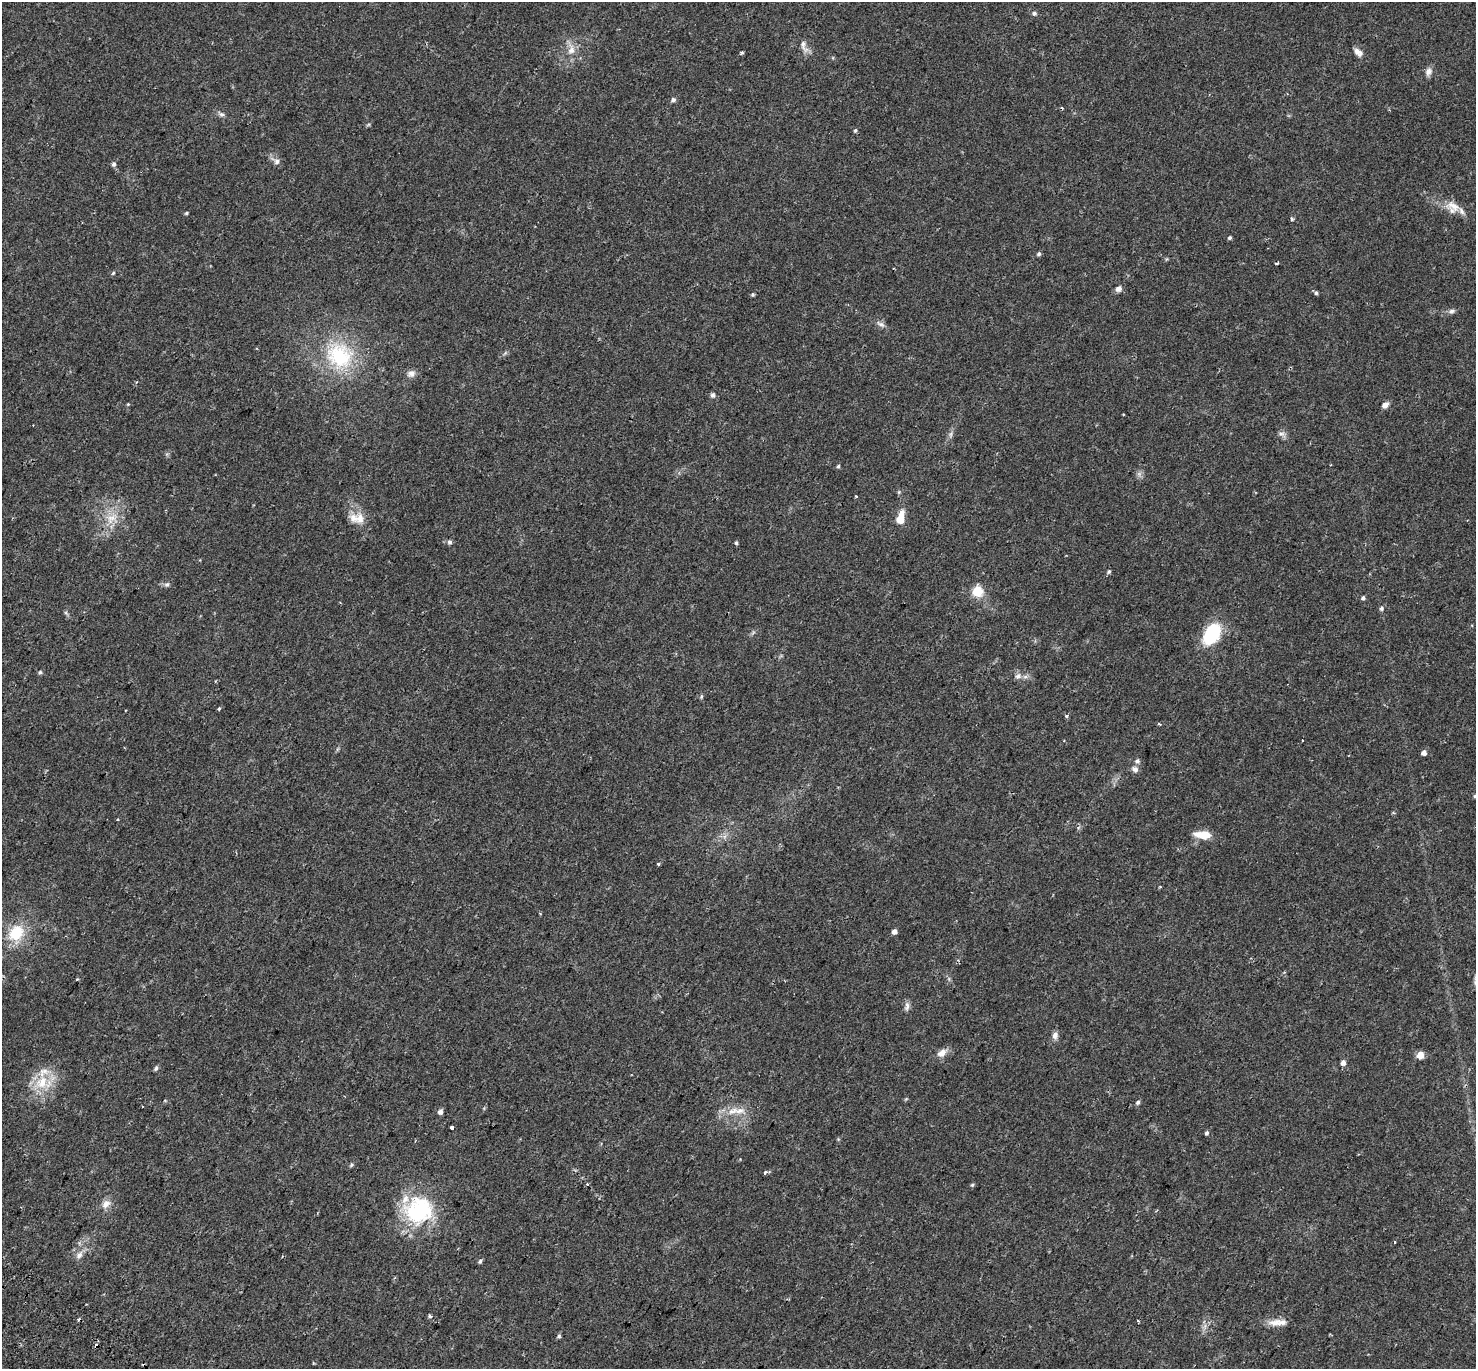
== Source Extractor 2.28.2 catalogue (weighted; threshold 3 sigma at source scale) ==
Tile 7 of 4 x 4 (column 3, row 2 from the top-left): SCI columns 3017-4490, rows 3025-4391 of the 6044 x 6110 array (HDU 1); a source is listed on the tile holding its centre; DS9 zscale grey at full resolution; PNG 1478 x 1371 px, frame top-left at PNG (2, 2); no overlay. Shown black and unused: <1% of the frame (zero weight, under 2 of 3 exposures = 5% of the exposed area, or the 3 px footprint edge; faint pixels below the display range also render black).
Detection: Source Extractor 2.28.2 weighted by HDU 2 'WHT'; one run over the whole footprint, this tile lists its part. Background 0.0254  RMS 0.0035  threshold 0.0156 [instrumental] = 3 sigma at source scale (4.5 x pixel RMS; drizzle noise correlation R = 1.50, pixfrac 1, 0.0396/0.0396 arcsec/px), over >= 5 px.
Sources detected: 102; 1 inside a brighter object's white glare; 6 cosmic-ray / hot-pixel residue — not listed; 5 inside a brighter listed object's ellipse — not listed separately; the other 90 listed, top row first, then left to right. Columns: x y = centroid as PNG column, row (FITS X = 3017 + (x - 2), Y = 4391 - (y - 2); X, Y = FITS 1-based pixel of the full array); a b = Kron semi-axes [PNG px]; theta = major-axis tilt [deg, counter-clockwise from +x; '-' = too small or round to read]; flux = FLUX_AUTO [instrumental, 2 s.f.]
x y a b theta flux
1034 13 6 5 - 0.78
804 46 21 8 -69 2.2
571 50 14 9 83 3.1
741 52 5 4 - 0.48
1358 52 13 7 -40 1.9
1428 72 11 8 63 1.7
673 100 5 5 - 0.98
221 114 9 6 -32 0.94
368 125 6 4 19 0.39
855 131 5 4 - 0.49
276 161 14 8 -35 1.5
114 164 6 5 - 0.82
1454 206 24 14 -12 4.6
186 213 5 3 - 0.41
1292 219 5 5 - 0.46
1230 238 5 4 - 0.55
1039 254 5 5 - 0.61
1276 263 5 2 - 0.32
113 273 5 5 - 0.41
1119 289 7 6 - 1.5
1316 293 5 4 - 0.57
753 294 4 4 - 0.47
1452 311 9 6 16 0.99
881 324 14 6 -29 1.3
339 356 42 36 -42 26
411 374 11 8 25 1.6
136 382 4 3 - 0.49
713 395 7 6 - 0.79
128 404 5 4 - 0.31
1385 405 9 6 49 1.5
950 434 9 4 81 0.85
1282 434 10 7 -1 1.2
838 466 5 4 - 0.49
856 496 3 3 - 0.54
111 518 20 14 38 6.1
360 518 18 11 -81 3.8
900 518 13 7 76 5.7
449 542 6 6 - 0.83
736 543 5 4 - 0.49
1109 572 5 5 - 0.56
167 584 8 5 17 0.8
977 591 5 5 - 25
1363 598 5 4 - 0.72
1381 608 6 5 - 0.69
66 613 8 4 -45 0.53
1212 634 26 16 57 16
40 672 5 5 - 0.54
1018 676 10 8 28 1.5
701 696 6 4 87 0.49
219 709 5 3 - 0.38
1066 716 4 3 - 0.64
1159 724 5 3 - 0.31
1424 753 5 4 - 1.7
1137 761 7 6 - 0.89
1135 769 9 7 -21 1.3
1475 796 5 5 - 0.58
1203 835 19 8 -5 5.4
658 864 3 3 - 1
1160 887 5 3 - 0.23
894 931 5 4 - 1.5
16 933 15 13 57 12
77 979 3 3 - 0.37
907 1006 12 6 83 1.3
1055 1035 10 7 79 1.4
942 1053 14 9 35 2.3
1420 1055 5 5 - 4.4
1343 1063 5 5 - 1.5
156 1068 6 5 - 0.65
42 1082 21 17 63 9
906 1099 5 4 - 0.34
1138 1102 5 5 - 0.64
739 1111 18 9 -2 3.9
440 1112 5 4 - 1.4
452 1127 3 3 - 5.6
1207 1133 5 4 - 0.69
352 1165 6 5 - 0.54
765 1172 5 4 - 0.69
587 1184 3 3 - 0.36
972 1185 5 4 - 0.41
106 1204 14 10 43 2.3
419 1210 38 30 -79 28
1395 1242 3 3 - 1.1
79 1255 11 8 54 1.9
480 1261 5 5 - 0.64
430 1316 3 3 - 1.4
1138 1321 3 2 - 0.31
1275 1323 19 10 7 3.1
1205 1327 10 4 81 1.2
559 1336 6 5 - 0.56
96 1345 4 3 - 1.8
Overlapping masked pixels (flux is a lower limit): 1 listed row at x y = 96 1345
Isophote crosses this tile's border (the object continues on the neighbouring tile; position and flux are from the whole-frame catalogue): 1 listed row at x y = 1475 796